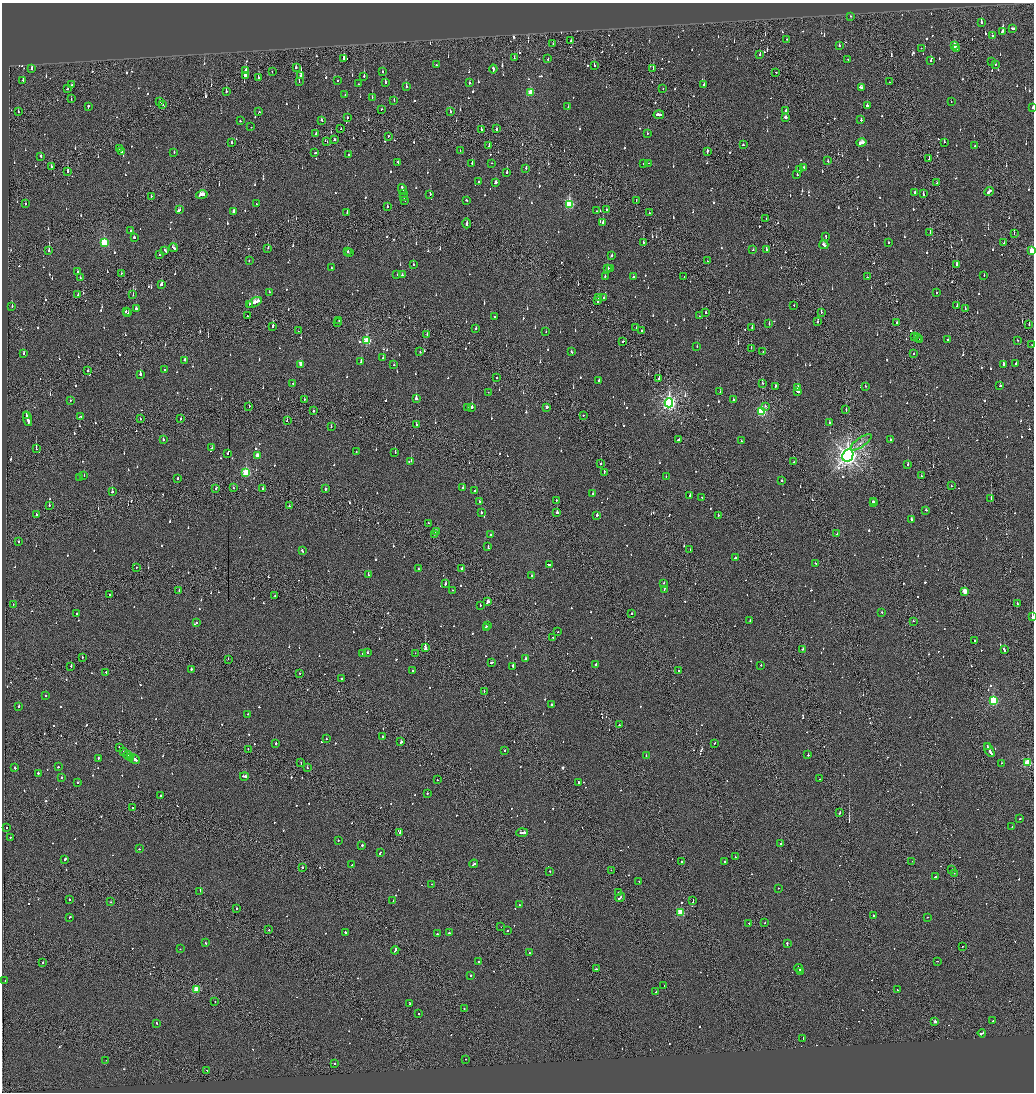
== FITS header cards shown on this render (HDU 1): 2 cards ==
NAXIS1  =                 2064
NAXIS2  =                 2180

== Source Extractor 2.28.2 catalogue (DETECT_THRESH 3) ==
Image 2064 x 2180 px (HDU 1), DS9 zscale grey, zoomed out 1/2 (1 PNG px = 2 x 2 image px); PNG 1036 x 1094 px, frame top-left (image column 1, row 2179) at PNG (2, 3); each listed source drawn as its Kron ellipse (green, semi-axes under 4 px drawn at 4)
Background -0.111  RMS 0.065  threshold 0.196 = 3 sigma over >= 5 px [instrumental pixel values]
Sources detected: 1335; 76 cannot appear on this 1/2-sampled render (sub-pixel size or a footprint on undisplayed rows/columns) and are neither listed nor drawn; of the other 1259, the 500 brightest by FLUX_AUTO listed and drawn (759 fainter detections omitted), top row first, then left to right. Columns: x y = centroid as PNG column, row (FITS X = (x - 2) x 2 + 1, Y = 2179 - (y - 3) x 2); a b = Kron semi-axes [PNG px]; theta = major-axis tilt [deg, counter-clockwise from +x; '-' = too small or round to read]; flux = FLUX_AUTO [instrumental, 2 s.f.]
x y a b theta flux
850 16 2 2 - 60
981 22 3 2 - 100
1013 28 4 2 - 600
1002 31 3 2 - 76
992 36 2 2 - 71
787 39 2 1 - 54
571 41 2 2 - 81
553 44 2 2 - 71
839 46 2 2 - 170
954 46 3 3 - 170
921 48 2 2 - 54
956 48 2 1 - 48
760 55 2 1 - 110
344 58 3 2 - 250
514 58 2 2 - 150
548 59 2 2 - 120
848 59 2 2 - 46
931 61 2 2 - 98
992 62 2 1 - 46
995 64 2 2 - 82
436 65 2 2 - 92
594 66 3 2 - 220
31 68 3 2 - 72
296 68 2 2 - 53
493 69 4 2 - 210
653 69 2 2 - 300
246 70 3 1 - 220
272 71 2 2 - 55
383 72 2 2 - 110
776 72 2 2 - 56
246 76 3 2 - 130
301 76 3 2 - 440
364 76 2 2 - 190
258 77 3 2 - 110
23 80 2 2 - 49
299 81 3 2 - 53
337 81 2 2 - 58
385 82 2 2 - 150
889 82 2 1 - 110
469 83 2 2 - 400
359 84 2 2 - 58
704 84 2 2 - 63
72 85 2 1 - 53
406 87 2 2 - 120
861 87 3 2 - 210
67 89 2 2 - 51
663 89 2 2 - 63
226 91 2 2 - 56
530 93 3 3 - 360
345 95 2 2 - 49
372 97 2 1 - 47
71 99 2 1 - 98
394 100 3 2 - 49
159 101 2 2 - 59
951 102 2 2 - 47
162 104 4 2 - 180
88 106 3 2 - 98
568 106 2 1 - 98
867 106 2 2 - 210
1033 107 2 2 - 77
382 109 2 2 - 56
785 111 4 2 - 120
18 112 2 1 - 47
259 112 2 2 - 90
450 112 2 2 - 140
659 115 5 2 - 170
786 117 2 2 - 370
348 118 2 1 - 280
322 120 3 2 - 48
861 120 2 2 - 100
240 121 2 2 - 61
251 127 2 1 - 54
341 129 2 1 - 64
497 129 2 1 - 220
481 130 2 2 - 150
316 133 3 2 - 89
647 134 2 2 - 81
388 136 2 1 - 82
334 139 2 1 - 57
327 141 2 1 - 57
231 142 2 2 - 49
944 142 2 2 - 120
861 143 5 2 - 190
489 145 2 2 - 87
743 145 2 2 - 81
974 146 2 2 - 52
119 148 2 1 - 53
121 151 2 2 - 150
460 151 2 2 - 58
707 151 3 2 - 120
174 152 2 2 - 49
315 153 2 1 - 210
349 155 2 2 - 71
41 156 2 2 - 86
929 159 2 1 - 91
828 161 3 2 - 81
398 162 3 2 - 81
472 163 3 2 - 59
491 163 2 2 - 57
644 163 2 2 - 180
649 163 2 1 - 210
51 167 3 1 - 340
804 167 2 2 - 100
526 168 2 2 - 140
800 169 3 2 - 59
68 171 3 2 - 240
507 172 2 2 - 370
797 175 2 2 - 160
479 182 2 2 - 83
496 182 3 2 - 77
937 183 2 1 - 83
402 189 5 2 - 340
915 192 2 2 - 61
989 192 5 2 - 210
403 193 3 1 - 170
430 194 2 2 - 140
923 194 2 2 - 140
202 195 5 3 - 450
151 196 2 1 - 120
404 197 4 2 - 180
405 200 2 2 - 120
466 200 2 2 - 75
636 201 4 1 - 220
25 204 2 2 - 90
256 204 2 2 - 100
569 204 4 3 - 1200
387 207 2 2 - 88
179 210 4 2 - 320
606 210 2 2 - 150
234 211 3 2 - 90
596 211 2 2 - 69
347 213 2 2 - 67
649 213 2 2 - 48
766 219 2 1 - 48
467 223 5 2 - 240
603 223 2 2 - 190
130 231 2 2 - 79
930 233 2 2 - 57
1014 234 2 1 - 57
826 236 3 2 - 72
134 237 2 2 - 170
643 242 3 2 - 86
888 242 2 2 - 52
104 243 4 3 - 880
1004 243 2 2 - 67
824 245 4 2 - 180
173 247 4 2 - 170
268 248 2 2 - 110
766 249 3 2 - 160
165 250 3 2 - 130
753 250 2 2 - 59
49 251 3 2 - 190
348 251 2 2 - 200
1032 251 3 2 - 340
350 253 2 1 - 56
159 255 2 2 - 65
612 255 2 2 - 56
249 260 2 2 - 49
707 261 2 2 - 79
413 265 2 2 - 78
956 265 2 2 - 170
331 268 2 1 - 100
608 268 2 2 - 100
610 268 2 2 - 57
77 271 2 2 - 71
121 273 2 1 - 68
397 274 2 2 - 46
402 275 2 2 - 47
984 275 2 2 - 52
605 277 2 2 - 140
633 277 2 2 - 360
684 277 2 1 - 50
867 277 2 2 - 49
80 278 2 1 - 60
161 285 2 2 - 340
269 292 2 2 - 56
936 293 2 2 - 52
78 294 2 2 - 120
133 295 2 2 - 66
599 297 4 1 - 190
604 297 2 1 - 140
598 300 4 2 - 180
254 302 8 2 24 770
250 304 4 2 - 290
794 306 2 1 - 58
957 306 2 2 - 54
12 307 2 2 - 130
965 308 2 1 - 76
136 309 3 2 - 95
126 311 2 2 - 61
821 312 2 2 - 69
128 313 2 2 - 52
705 313 2 1 - 230
247 316 2 2 - 83
494 316 2 2 - 85
699 316 2 1 - 95
339 320 2 2 - 49
818 322 2 2 - 230
337 323 2 1 - 71
769 323 3 2 - 170
897 323 2 2 - 210
1029 324 2 2 - 47
273 326 3 2 - 150
636 327 2 2 - 49
752 328 2 2 - 130
476 329 2 2 - 170
298 331 2 1 - 49
642 331 2 1 - 59
546 332 2 2 - 50
427 335 2 1 - 72
915 336 2 2 - 210
917 337 2 1 - 94
920 340 2 2 - 76
948 340 2 2 - 93
1017 340 2 1 - 48
366 341 3 3 - 780
623 341 2 1 - 480
1032 345 2 1 - 69
697 347 2 2 - 60
751 348 2 1 - 130
763 351 2 1 - 72
420 352 2 2 - 59
571 352 3 2 - 65
24 353 2 2 - 66
914 354 2 1 - 89
383 358 2 2 - 50
185 360 3 2 - 83
361 361 4 2 - 180
1016 363 2 2 - 59
301 364 3 2 - 160
1003 364 2 2 - 260
394 365 2 2 - 49
88 370 2 1 - 48
164 370 2 2 - 50
140 374 2 2 - 480
496 378 2 2 - 78
659 378 3 2 - 500
599 380 2 2 - 56
293 383 2 1 - 56
762 383 2 2 - 58
775 386 2 2 - 180
865 386 2 2 - 47
1000 386 3 2 - 80
798 388 2 2 - 630
488 392 2 2 - 47
720 392 2 2 - 46
798 392 4 2 - 170
304 399 2 2 - 50
416 399 2 2 - 660
733 400 2 2 - 180
70 401 2 2 - 52
669 403 4 4 - 3800
249 406 2 2 - 53
765 406 2 2 - 57
467 407 2 2 - 62
472 407 2 2 - 940
547 407 2 2 - 230
846 410 3 1 - 73
313 411 2 2 - 56
762 412 4 3 - 1300
26 415 2 1 - 54
583 415 2 2 - 86
80 416 2 2 - 51
27 419 7 2 -72 360
140 419 2 2 - 49
181 419 2 1 - 58
287 421 2 2 - 240
829 423 2 2 - 130
416 424 2 2 - 48
331 426 2 2 - 71
163 440 2 2 - 120
678 440 3 2 - 90
890 440 2 2 - 70
741 441 2 1 - 47
861 442 13 4 35 61
212 448 2 2 - 68
36 449 2 1 - 170
356 452 2 2 - 46
395 452 2 2 - 78
227 453 2 2 - 170
848 455 7 5 65 9400
257 456 3 2 - 140
411 461 2 2 - 290
794 462 2 1 - 59
601 463 2 2 - 61
908 464 2 2 - 86
604 472 3 2 - 110
246 473 3 3 - 950
84 476 2 2 - 130
666 476 2 2 - 53
921 476 2 2 - 81
80 478 2 2 - 85
177 478 2 2 - 92
782 481 2 2 - 120
951 486 2 2 - 60
463 487 2 2 - 130
216 488 3 1 - 70
233 488 2 2 - 53
263 489 2 2 - 74
325 489 2 2 - 110
475 490 2 1 - 50
112 492 2 2 - 180
593 493 2 2 - 85
690 495 2 2 - 140
702 497 2 2 - 110
991 499 2 1 - 250
556 500 2 2 - 260
479 501 2 2 - 58
873 501 2 2 - 210
874 503 2 1 - 130
49 505 2 2 - 120
289 506 2 2 - 60
926 510 2 2 - 65
557 512 2 2 - 260
481 513 2 2 - 110
36 515 2 2 - 70
597 515 2 2 - 260
718 515 2 2 - 59
911 520 2 2 - 320
428 523 2 1 - 51
436 532 3 2 - 130
435 534 2 1 - 81
837 534 2 2 - 53
490 535 2 2 - 47
18 541 2 2 - 140
488 547 3 2 - 240
690 550 3 2 - 110
302 551 2 2 - 77
736 558 4 2 - 150
815 563 2 2 - 280
549 565 3 2 - 140
136 567 2 2 - 51
462 568 2 2 - 70
418 569 2 2 - 50
368 575 2 2 - 240
532 576 2 2 - 74
664 583 2 2 - 50
445 584 2 2 - 160
664 589 2 2 - 60
452 590 2 2 - 54
179 591 2 2 - 74
965 591 3 2 - 310
109 595 2 1 - 56
275 596 2 1 - 48
488 602 4 2 - 340
1017 603 2 2 - 49
13 605 2 1 - 76
480 605 2 2 - 65
882 612 2 2 - 55
77 614 2 2 - 58
632 614 2 1 - 140
1032 617 3 2 - 6300
750 621 2 2 - 200
913 621 2 2 - 140
196 623 2 2 - 72
488 626 2 1 - 65
486 627 3 2 - 130
558 632 2 2 - 95
553 637 2 2 - 160
975 640 2 2 - 50
425 648 4 2 - 2600
803 649 3 2 - 94
1004 650 4 2 - 150
368 652 2 2 - 48
415 653 2 1 - 63
362 654 2 2 - 92
82 657 2 1 - 66
228 659 2 1 - 58
525 659 2 2 - 270
491 662 3 2 - 95
595 664 2 2 - 190
761 665 2 2 - 82
71 666 2 2 - 66
513 666 2 2 - 210
191 669 2 2 - 130
678 670 2 2 - 64
412 671 2 2 - 62
106 672 2 2 - 58
300 673 2 1 - 50
341 678 2 2 - 51
484 692 2 1 - 55
45 695 2 2 - 50
993 701 3 3 - 1200
551 705 2 2 - 95
19 706 2 2 - 69
248 714 2 2 - 56
619 725 2 2 - 77
382 736 2 2 - 82
326 739 2 2 - 73
401 742 2 2 - 140
276 743 2 2 - 250
715 743 2 2 - 46
119 747 2 2 - 78
987 747 4 2 - 200
248 749 2 1 - 57
989 750 7 2 -59 460
124 751 2 2 - 53
504 751 2 2 - 82
128 755 5 2 - 160
808 755 2 1 - 560
646 756 2 2 - 64
131 757 3 1 - 110
98 758 2 2 - 120
134 759 6 2 -29 250
301 763 2 1 - 67
1002 763 2 1 - 72
1028 763 3 3 - 840
58 767 2 2 - 73
15 768 2 2 - 81
307 768 2 2 - 46
38 773 2 2 - 86
244 776 4 2 - 230
62 778 2 2 - 120
819 779 2 2 - 67
437 780 2 2 - 49
77 783 2 2 - 77
579 783 2 2 - 68
427 793 2 2 - 59
161 795 2 2 - 60
132 808 2 1 - 210
840 813 3 1 - 120
1020 819 2 2 - 73
7 827 2 2 - 47
1012 827 2 2 - 73
400 832 2 2 - 210
522 832 6 2 3 290
10 837 2 2 - 67
338 840 2 2 - 79
781 843 2 2 - 290
362 845 2 2 - 270
140 849 2 2 - 94
380 853 3 2 - 59
735 856 2 2 - 93
65 859 2 2 - 120
682 861 3 2 - 150
912 861 2 2 - 170
725 862 2 2 - 210
474 864 4 2 - 170
352 865 2 1 - 57
302 867 2 2 - 71
611 870 2 2 - 47
952 870 3 1 - 170
549 871 2 2 - 70
954 873 2 1 - 56
935 876 2 2 - 88
639 881 2 2 - 67
431 884 2 1 - 130
778 888 2 1 - 69
200 891 2 1 - 47
618 893 2 1 - 350
620 898 5 2 - 250
69 900 2 2 - 100
393 901 2 2 - 55
693 901 2 1 - 110
111 902 2 1 - 80
519 905 2 2 - 59
237 908 2 2 - 48
681 912 3 3 - 630
873 916 2 1 - 200
70 917 2 2 - 79
928 917 2 1 - 68
749 923 2 1 - 65
765 923 2 1 - 68
501 927 2 1 - 49
269 930 2 2 - 65
507 931 2 2 - 130
346 932 2 2 - 100
449 933 2 2 - 160
437 934 2 2 - 46
206 943 2 2 - 51
787 944 3 2 - 130
962 946 2 1 - 290
180 949 2 2 - 70
395 950 4 2 - 200
529 953 2 2 - 47
937 961 2 1 - 140
43 962 2 1 - 110
479 962 2 2 - 180
799 968 4 1 - 140
596 969 3 2 - 140
801 972 4 2 - 150
471 975 2 2 - 150
5 981 2 2 - 60
664 985 2 1 - 50
196 989 3 3 - 300
897 990 2 2 - 130
655 992 2 1 - 94
215 1001 2 1 - 170
410 1003 3 2 - 99
464 1009 2 1 - 88
419 1013 2 1 - 51
935 1021 2 2 - 75
993 1021 2 2 - 70
156 1023 2 2 - 90
982 1033 4 2 - 150
803 1038 3 2 - 200
465 1059 2 1 - 47
106 1060 2 1 - 84
334 1063 2 2 - 47
207 1070 3 2 - 67
At the frame edge (FLAGS 8, measured only in part): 3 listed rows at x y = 1033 107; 1032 251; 1032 617
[759 fainter detections neither listed nor drawn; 76 sub-pixel or undisplayed-footprint detections neither listed nor drawn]